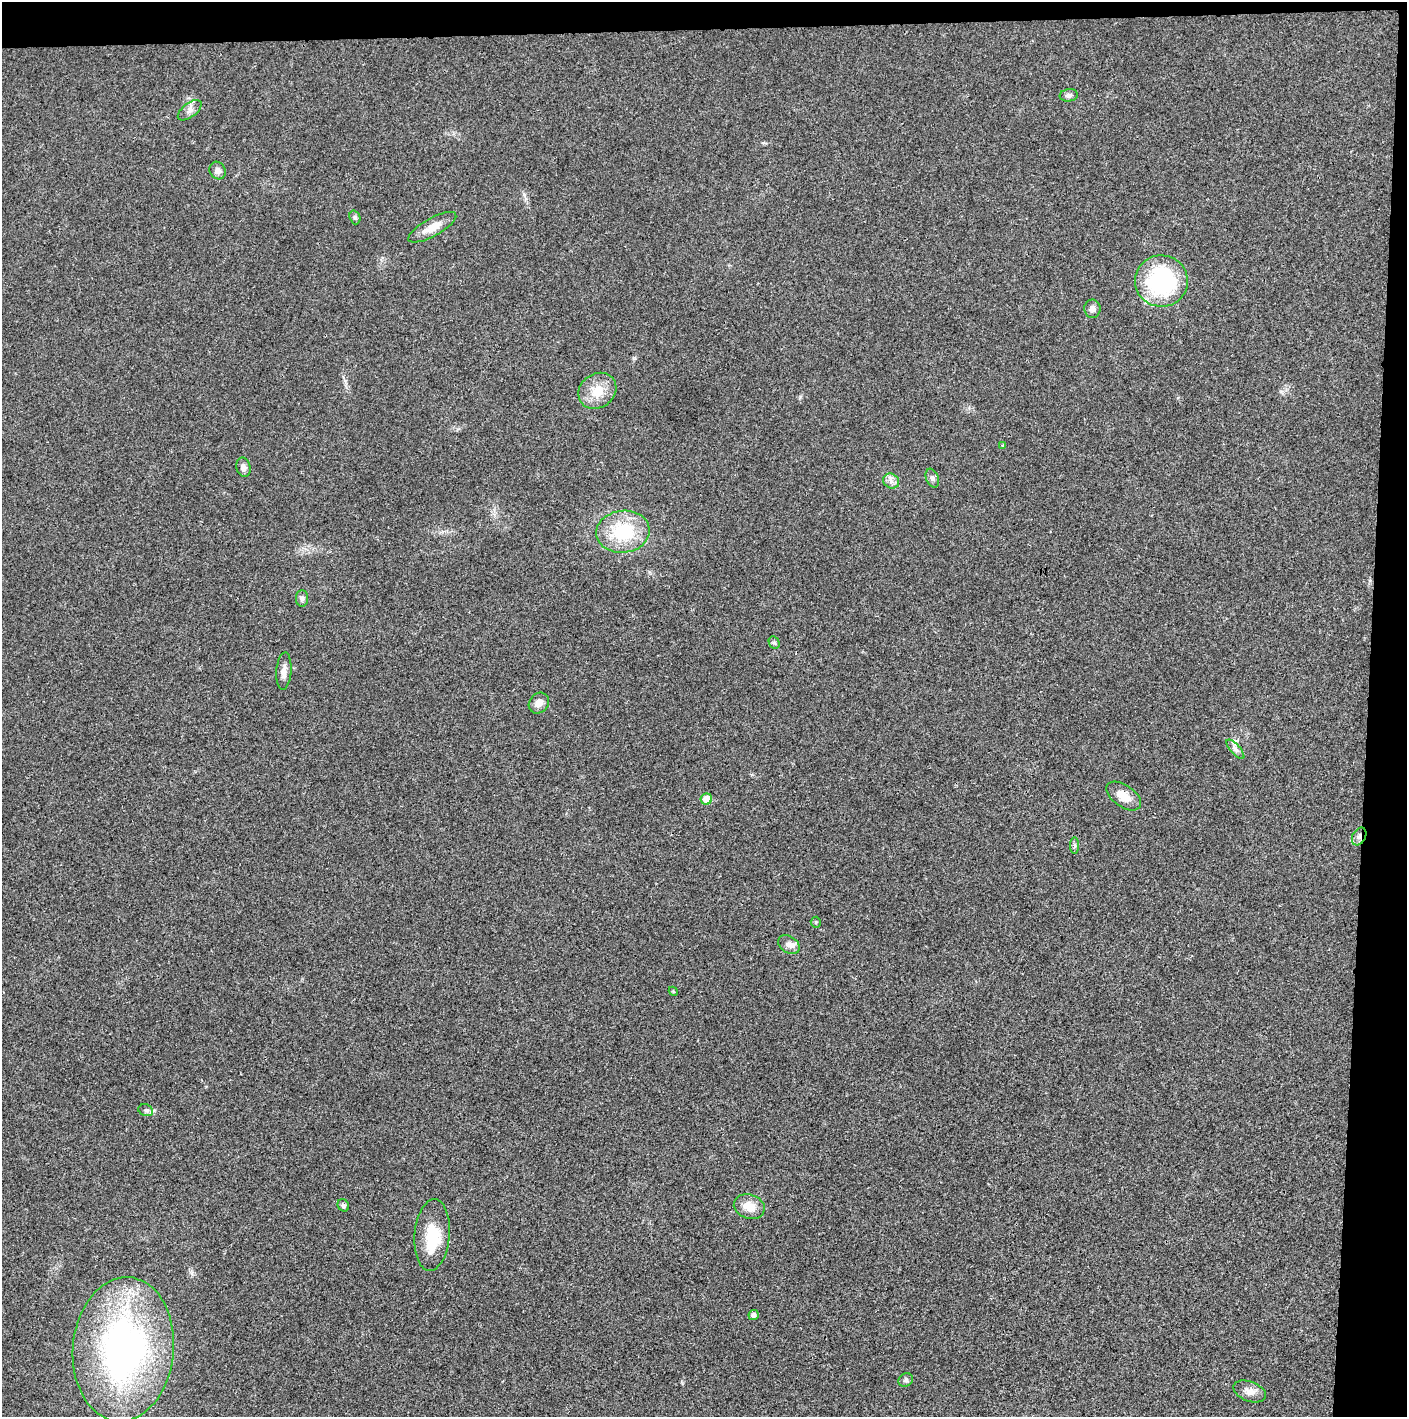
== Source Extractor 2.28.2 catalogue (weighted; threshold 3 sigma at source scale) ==
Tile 3 of 3 x 3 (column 3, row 1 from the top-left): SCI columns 2815-4219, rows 2831-4245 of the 4237 x 4245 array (HDU 1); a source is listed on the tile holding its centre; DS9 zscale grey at full resolution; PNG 1409 x 1419 px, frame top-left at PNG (2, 2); each listed source drawn as its Kron ellipse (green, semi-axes under 4 px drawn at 4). Shown black and unused: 5% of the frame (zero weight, under 3 of 4 exposures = <1% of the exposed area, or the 3 px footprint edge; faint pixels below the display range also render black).
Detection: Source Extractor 2.28.2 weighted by HDU 2 'WHT'; one run over the whole footprint, this tile lists its part. Background 0.0191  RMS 0.0053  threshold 0.0237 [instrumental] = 3 sigma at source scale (4.5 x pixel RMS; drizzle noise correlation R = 1.50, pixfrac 1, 0.05/0.05 arcsec/px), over >= 5 px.
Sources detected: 33; all 33 listed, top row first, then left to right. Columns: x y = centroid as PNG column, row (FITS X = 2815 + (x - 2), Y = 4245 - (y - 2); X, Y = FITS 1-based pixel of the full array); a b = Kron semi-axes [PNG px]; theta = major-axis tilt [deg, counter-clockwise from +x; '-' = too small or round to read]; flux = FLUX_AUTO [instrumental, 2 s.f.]
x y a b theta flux
1069 95 9 6 7 1.9
190 110 14 7 37 2.7
218 170 9 7 -53 2.3
355 217 7 5 -71 1
432 227 27 9 29 7.4
1161 281 26 25 - 62
1092 309 9 8 - 2.3
597 391 20 17 36 10
1003 445 3 3 - 0.82
243 467 10 7 -76 2.5
932 478 10 6 -67 1.6
891 481 8 7 - 2.4
623 532 27 21 6 31
302 598 8 6 90 1.5
774 643 6 5 - 1
284 671 19 7 86 3.7
539 703 11 9 47 3.7
1235 749 12 4 -49 2
1124 796 20 11 -35 7.7
706 799 5 5 - 8.2
1359 836 9 6 62 2.1
1075 846 8 4 -90 1
816 922 5 5 - 0.76
789 945 12 8 -35 2.8
673 991 5 3 - 0.53
146 1110 7 5 -19 1.1
343 1205 6 5 - 1.5
749 1207 16 12 -19 7.5
432 1235 36 17 85 19
753 1315 5 5 - 1.8
123 1349 72 50 85 200
906 1380 7 6 - 1.3
1250 1391 17 9 -20 4.6
Overlapping masked pixels (flux is a lower limit): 1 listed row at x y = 1359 836